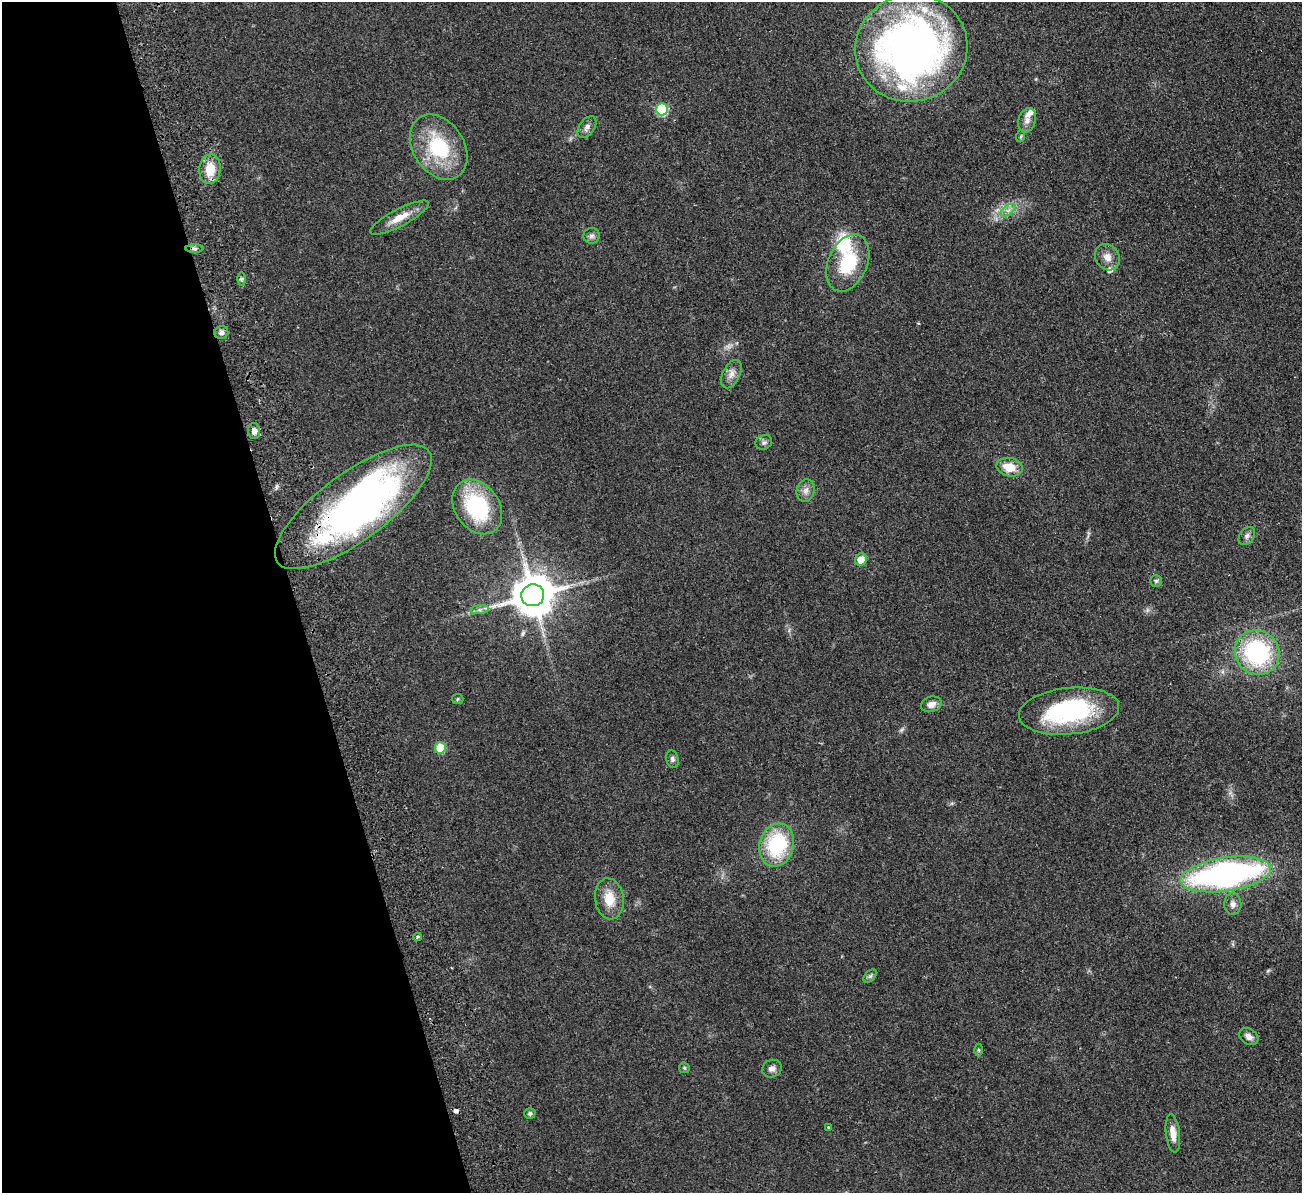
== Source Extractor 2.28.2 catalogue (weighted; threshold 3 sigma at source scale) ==
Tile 5 of 4 x 4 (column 1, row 2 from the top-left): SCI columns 56-1355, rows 2550-3740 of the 5311 x 5219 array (HDU 1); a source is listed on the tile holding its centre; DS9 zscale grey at full resolution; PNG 1304 x 1195 px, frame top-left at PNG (2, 2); each listed source drawn as its Kron ellipse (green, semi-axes under 4 px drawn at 4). Shown black and unused: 22% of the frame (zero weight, under 2 of 3 exposures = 3% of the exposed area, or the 3 px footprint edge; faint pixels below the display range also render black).
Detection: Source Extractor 2.28.2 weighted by HDU 2 'WHT'; one run over the whole footprint, this tile lists its part. Background 0.107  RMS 0.008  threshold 0.036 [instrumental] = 3 sigma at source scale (4.5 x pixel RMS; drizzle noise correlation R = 1.50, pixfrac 1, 0.05/0.05 arcsec/px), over >= 5 px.
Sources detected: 55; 2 too faint to see at this stretch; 2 inside a brighter object's white glare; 1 cosmic-ray / hot-pixel residue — neither listed nor drawn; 4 inside a brighter listed object's ellipse — not listed separately; the other 46 listed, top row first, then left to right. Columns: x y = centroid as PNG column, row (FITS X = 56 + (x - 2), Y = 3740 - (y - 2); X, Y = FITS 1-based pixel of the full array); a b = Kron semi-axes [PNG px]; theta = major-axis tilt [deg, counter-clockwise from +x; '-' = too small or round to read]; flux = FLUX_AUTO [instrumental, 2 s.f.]
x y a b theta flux
911 48 56 53 17 440
662 109 6 6 - 60
1027 120 12 8 73 4.9
587 127 12 7 53 3.9
1021 136 6 3 72 0.93
439 147 35 25 -57 54
210 169 15 10 85 15
1008 210 8 4 37 2.9
399 218 33 8 28 12
591 236 8 8 - 2.8
194 248 9 4 0 1.8
1107 257 14 11 -56 6.7
848 263 30 19 66 40
242 279 6 4 89 1.5
221 333 7 6 - 2.5
731 374 15 8 63 5.4
254 431 8 6 -87 4.4
764 442 8 7 - 2.1
1009 467 13 9 -11 14
806 491 11 9 75 4.5
353 507 94 33 36 320
477 507 29 22 -54 65
1247 536 10 7 54 2.8
861 560 6 5 - 9.3
1156 581 6 6 - 1.6
533 595 11 11 - 2800
480 610 9 4 8 2.4
1257 652 23 21 -43 88
457 699 6 5 - 1.2
931 704 10 7 15 5.1
1069 711 50 23 6 92
440 748 6 5 - 26
672 759 9 6 -74 2.1
777 845 22 17 74 61
1226 874 45 17 9 280
609 899 20 14 -82 15
1233 904 10 8 -88 3.7
418 937 4 3 - 1.4
870 976 8 4 44 1.7
1249 1036 10 7 -33 4.1
979 1050 6 4 -89 1.1
684 1068 5 5 - 1.1
772 1069 10 8 25 3.6
530 1113 5 5 - 1.7
828 1127 4 3 - 0.87
1173 1133 19 7 -83 8
Overlapping masked pixels (flux is a lower limit): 1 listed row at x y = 353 507